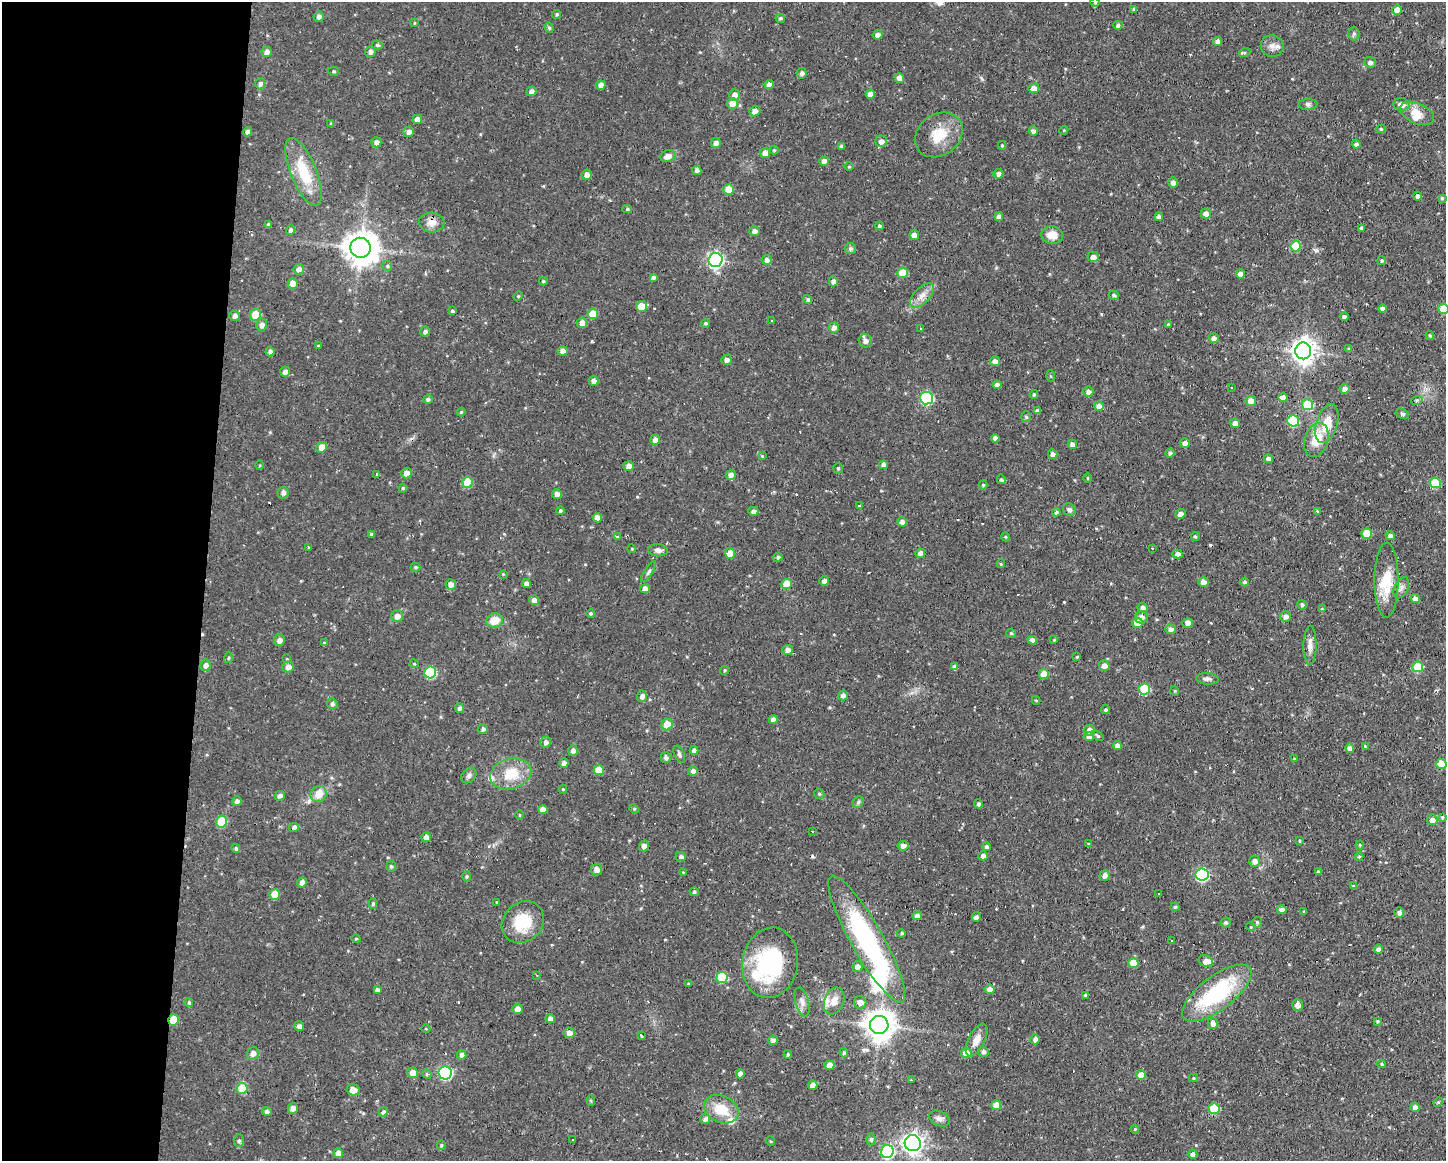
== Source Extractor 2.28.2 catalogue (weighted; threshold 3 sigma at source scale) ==
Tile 4 of 3 x 4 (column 1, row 2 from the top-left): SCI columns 107-1550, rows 2319-3477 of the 4658 x 4636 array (HDU 1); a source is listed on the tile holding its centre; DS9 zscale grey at full resolution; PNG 1448 x 1163 px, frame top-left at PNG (2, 2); each listed source drawn as its Kron ellipse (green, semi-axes under 4 px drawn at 4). Shown black and unused: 14% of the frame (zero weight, under 2 of 3 exposures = <1% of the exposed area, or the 3 px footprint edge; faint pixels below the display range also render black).
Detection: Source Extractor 2.28.2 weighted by HDU 2 'WHT'; one run over the whole footprint, this tile lists its part. Background 0.108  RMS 0.0061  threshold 0.0276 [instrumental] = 3 sigma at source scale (4.5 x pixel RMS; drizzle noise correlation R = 1.50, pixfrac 1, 0.05/0.05 arcsec/px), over >= 5 px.
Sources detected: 410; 1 inside a brighter object's white glare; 13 cosmic-ray / hot-pixel residue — neither listed nor drawn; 10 inside a brighter listed object's ellipse — not listed separately; the other 386 listed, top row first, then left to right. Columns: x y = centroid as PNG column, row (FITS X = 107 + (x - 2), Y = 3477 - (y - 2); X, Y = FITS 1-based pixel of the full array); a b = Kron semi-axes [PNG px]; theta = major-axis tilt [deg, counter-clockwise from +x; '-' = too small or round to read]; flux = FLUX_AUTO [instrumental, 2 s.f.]
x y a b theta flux
1095 2 4 4 - 0.63
1134 9 4 4 - 1.6
1397 10 5 4 - 6.4
557 14 5 4 - 1.1
319 16 5 5 - 2.3
780 18 5 4 - 1.1
414 23 3 3 - 0.58
1118 25 4 4 - 1.3
549 28 5 4 - 0.93
1354 33 7 5 -90 1.3
878 35 5 4 - 2.8
1217 41 4 4 - 2.7
377 45 5 4 - 1
1272 46 11 11 - 3.8
267 52 5 5 - 2.9
370 52 5 5 - 2.3
1244 52 6 3 20 0.62
1370 62 5 5 - 1.8
333 71 5 4 - 0.84
802 73 5 5 - 1.9
899 78 5 4 - 3.8
260 84 6 5 - 1.9
769 84 4 4 - 3.7
601 85 5 4 - 4.1
1034 88 5 5 - 4.1
531 91 5 4 - 2.3
870 94 4 4 - 4
734 95 6 5 - 3.8
733 104 5 5 - 8.8
1401 104 8 6 -8 3.4
1308 105 10 5 3 1.7
755 111 6 5 - 2.9
1417 113 18 10 -23 7.5
417 119 5 5 - 4.1
331 124 4 3 - 0.99
1381 129 4 4 - 0.94
1064 130 4 3 - 0.54
1033 131 4 4 - 2.5
248 132 5 4 - 2
409 132 5 5 - 2.8
939 135 25 20 36 16
881 141 6 6 - 2.7
376 142 5 5 - 2.6
716 143 5 5 - 2.6
1356 144 4 4 - 1.8
1002 145 4 4 - 0.7
841 146 4 4 - 1.2
774 150 4 4 - 0.78
765 153 5 5 - 5.3
668 156 8 6 21 3.6
824 161 5 4 - 3.6
849 167 5 3 - 0.52
697 170 4 4 - 2.1
304 172 36 13 -68 22
998 174 5 4 - 2.3
587 175 5 5 - 3.4
1173 183 5 5 - 2.6
729 189 5 5 - 7.5
1418 196 4 4 - 1.8
1442 198 4 4 - 0.76
627 209 5 4 - 0.93
1206 213 5 5 - 3.3
999 217 4 4 - 3.3
1159 217 4 4 - 2.6
432 222 13 10 -4 5.3
268 225 4 3 - 1.3
879 226 4 3 - 1.3
1361 229 4 3 - 8.8
290 230 5 4 - 1.7
755 231 5 5 - 2.9
914 235 5 5 - 3.9
1052 235 11 8 -7 7
1296 246 5 5 - 16
360 248 10 10 - 1100
850 249 5 5 - 1.5
1093 257 5 5 - 3.2
716 260 7 7 - 160
767 260 5 5 - 2.6
1382 261 4 4 - 1.1
387 266 5 4 - 0.97
299 269 5 5 - 2.7
902 273 5 5 - 11
1240 274 4 4 - 3.7
653 277 4 4 - 1.5
543 281 4 4 - 0.82
833 281 5 4 - 2.3
293 284 5 5 - 6.6
922 295 15 8 45 4.8
1114 295 5 4 - 1.2
518 296 5 4 - 0.8
808 300 5 4 - 1.1
641 306 5 5 - 7.8
1382 309 4 4 - 2.2
1443 309 5 5 - 12
452 311 4 4 - 1
593 314 5 5 - 11
255 315 6 5 - 13
235 316 5 5 - 2.5
1344 317 4 4 - 1.7
772 321 3 3 - 0.49
582 323 5 5 - 4.3
705 323 4 4 - 0.93
262 325 6 5 - 2.8
1168 325 4 3 - 0.9
834 328 5 5 - 3
921 328 3 2 - 0.91
425 332 5 5 - 2
1430 335 4 4 - 0.81
1214 338 5 5 - 2.7
865 341 7 6 - 3
318 346 3 3 - 0.54
1349 349 4 4 - 1.1
563 351 5 4 - 3.1
1303 351 8 8 - 540
270 352 5 4 - 1.9
726 360 5 5 - 2.6
995 361 5 5 - 3.2
285 372 5 4 - 2.9
1050 376 5 4 - 0.7
594 381 5 4 - 2.9
997 385 4 4 - 2.8
1231 387 2 2 - 0.69
1345 389 5 5 - 2.3
1088 392 5 5 - 2.3
1034 394 4 3 - 0.83
927 398 6 6 - 61
1283 398 4 4 - 4
428 399 5 4 - 1.3
1417 400 6 3 18 0.86
1251 401 5 5 - 4.9
1308 405 5 5 - 25
1099 406 5 4 - 3.7
1037 411 4 4 - 2.5
461 412 4 3 - 0.67
1402 414 7 4 -27 1.4
1026 417 5 4 - 1.1
1293 421 6 5 - 28
1235 423 5 4 - 3.3
1327 424 20 10 73 13
995 438 4 4 - 2.4
655 440 5 5 - 3.4
1316 440 17 11 71 13
1185 443 5 5 - 2.6
1072 444 4 4 - 3.1
322 447 5 5 - 5.1
1170 453 5 4 - 1.3
1053 454 5 4 - 2.6
762 456 4 4 - 0.54
1268 458 4 4 - 2.5
260 465 4 3 - 0.54
884 465 4 4 - 3
629 466 5 4 - 3.5
838 468 5 4 - 0.98
406 473 5 5 - 3.6
377 475 4 3 - 1.5
731 475 5 5 - 3.5
1088 478 5 3 - 0.59
1001 479 5 4 - 0.99
467 482 5 5 - 14
1435 483 5 5 - 22
983 485 4 4 - 0.81
403 488 4 4 - 0.86
283 493 6 5 - 2.2
557 494 5 5 - 2.7
859 505 3 3 - 1.4
1069 510 7 6 - 1.8
560 511 4 4 - 1.1
753 511 5 4 - 2.4
1317 511 4 3 - 0.49
1056 512 4 4 - 1.5
1180 514 5 4 - 2.5
597 518 5 4 - 3.1
902 522 5 4 - 2.4
372 534 4 4 - 1
1367 534 5 5 - 13
617 536 3 3 - 3
1390 536 5 4 - 2.7
1006 537 4 3 - 0.59
1195 537 4 4 - 1
308 547 3 3 - 1.1
1152 548 2 2 - 0.72
632 549 4 3 - 0.61
658 550 10 6 -3 2.5
730 553 6 5 - 7
920 553 5 5 - 3
1177 554 5 4 - 2.8
778 557 5 4 - 1.7
1001 564 4 4 - 0.71
415 567 5 4 - 0.94
648 572 12 4 57 1.5
503 574 4 3 - 0.53
1386 580 37 12 90 17
824 581 5 4 - 2.6
1203 582 5 4 - 3.2
1245 582 4 4 - 1.3
451 584 5 5 - 3.4
526 584 4 4 - 2.6
787 584 5 5 - 8.8
1401 588 11 7 64 2.5
645 589 5 4 - 3.3
1415 599 5 4 - 2.4
534 600 5 4 - 2.9
1302 605 5 4 - 1.5
1143 608 5 4 - 2.5
1322 609 4 3 - 0.59
591 613 4 4 - 1
397 616 6 6 - 3.7
1141 617 6 6 - 3.3
1286 617 5 5 - 2.8
494 620 8 7 - 8.8
1137 623 5 5 - 5.7
1187 623 5 5 - 3.2
1171 629 5 5 - 2.6
1011 633 5 4 - 0.8
279 640 6 5 - 3
1032 640 5 4 - 2.4
1054 640 4 4 - 0.57
324 643 4 4 - 0.87
1310 645 19 6 89 4.1
788 650 5 5 - 2.8
1077 657 4 3 - 0.59
228 658 5 4 - 0.83
287 659 4 4 - 0.53
414 664 4 4 - 0.67
206 665 6 5 - 2.6
1104 666 5 5 - 3
288 667 5 5 - 3.9
955 667 4 4 - 2.8
1418 667 5 5 - 19
725 670 4 4 - 1
430 672 6 6 - 37
1044 674 5 5 - 8.1
1207 679 11 6 -4 1.9
1144 689 6 5 - 26
1175 691 5 3 - 0.57
843 695 5 5 - 2.4
642 696 5 5 - 2.6
1036 700 4 3 - 0.47
332 704 5 5 - 1.7
460 708 5 4 - 1.9
1106 710 4 4 - 1
773 719 4 4 - 2.7
667 725 6 5 - 11
483 729 5 4 - 1.6
1089 730 5 5 - 3.9
1098 736 6 4 -39 0.95
1089 737 5 4 - 2.6
545 742 6 5 - 2.1
1117 745 4 4 - 2.6
1365 746 4 3 - 0.53
1350 748 5 4 - 3.3
573 750 5 5 - 2.5
694 750 4 4 - 2.3
679 754 9 5 -66 1.6
666 758 5 5 - 1.7
1294 759 4 4 - 0.54
564 763 4 4 - 2.8
1441 764 5 5 - 11
599 770 5 5 - 10
693 771 5 4 - 2.9
511 774 21 15 16 17
469 775 9 6 46 1.9
563 789 4 4 - 0.54
319 794 8 7 - 7.7
819 794 5 4 - 0.9
280 796 5 4 - 1.8
237 801 5 4 - 2
858 802 6 5 - 1.1
978 804 4 4 - 1.4
634 809 5 4 - 0.83
543 810 5 4 - 4
519 815 5 3 - 0.5
1442 817 3 3 - 0.78
1432 820 5 5 - 3.1
221 822 6 5 - 22
294 827 5 4 - 2.5
813 831 3 2 - 0.69
426 837 5 4 - 3.4
1300 841 4 3 - 0.61
1089 844 4 3 - 0.7
1360 845 4 4 - 0.66
644 846 5 5 - 2.7
903 846 5 4 - 2.7
986 847 4 4 - 1.7
236 849 4 4 - 1.3
983 856 4 4 - 2.5
681 857 5 4 - 1.7
1359 857 4 4 - 1
1255 861 5 5 - 2.7
391 866 5 4 - 1.1
596 869 6 5 - 3.6
683 872 4 3 - 0.48
1318 872 4 3 - 1.2
1105 875 5 5 - 2.6
1202 875 6 6 - 72
467 876 5 4 - 0.86
302 882 5 5 - 3.8
1353 886 4 3 - 0.74
694 892 5 4 - 1.3
275 894 5 5 - 8.7
1158 894 3 2 - 0.77
497 902 3 2 - 0.56
373 904 5 4 - 1.1
1175 907 4 4 - 0.91
1282 910 5 4 - 2.3
1304 911 3 3 - 0.6
1399 912 5 4 - 1.9
917 916 5 4 - 2.7
976 917 5 4 - 1.7
523 922 22 19 44 21
1226 922 5 4 - 1.2
1257 922 5 4 - 1.1
1251 927 4 3 - 0.58
901 933 4 3 - 0.95
356 939 4 3 - 0.51
867 939 72 16 -61 110
1172 940 3 2 - 0.83
1378 949 4 4 - 3.3
1206 961 7 5 -26 4
770 963 35 27 80 57
1133 963 5 5 - 9.4
857 967 5 5 - 2.7
537 975 3 2 - 0.47
722 977 5 5 - 24
688 984 3 3 - 0.51
989 989 5 4 - 3.2
377 990 4 3 - 1.5
1217 993 41 17 37 56
1085 995 3 3 - 1.2
834 1001 14 9 68 5.6
802 1002 15 6 -74 3.2
860 1002 6 6 - 3.6
189 1003 4 4 - 1.3
1297 1005 5 5 - 3
517 1009 5 5 - 3.1
550 1019 4 4 - 2.6
173 1020 5 5 - 14
1378 1021 3 3 - 0.92
1213 1023 6 5 - 2.8
879 1025 9 9 - 890
299 1026 5 4 - 2.2
426 1029 4 3 - 0.48
569 1033 5 5 - 3
642 1035 3 3 - 12
1035 1039 5 4 - 2.5
773 1040 5 4 - 2.4
976 1040 18 8 63 5.9
983 1052 5 5 - 1.8
253 1053 6 6 - 3.1
844 1053 4 3 - 1.2
966 1053 5 5 - 9
462 1055 5 4 - 2.5
788 1055 4 3 - 0.92
1382 1064 4 3 - 0.92
830 1065 5 5 - 4.8
413 1073 5 5 - 5.9
445 1073 6 6 - 74
427 1074 5 4 - 0.87
740 1074 4 4 - 3
1141 1075 5 4 - 6.4
1194 1078 4 4 - 0.77
911 1080 3 3 - 0.47
813 1085 5 4 - 3.3
242 1088 6 5 - 19
353 1090 6 5 - 5.5
591 1101 5 4 - 0.8
1438 1102 5 4 - 0.6
996 1105 5 5 - 7.9
1415 1107 4 4 - 3.2
293 1108 5 5 - 3
1214 1108 5 5 - 15
721 1109 18 13 -26 14
267 1112 4 4 - 1.8
383 1112 5 4 - 1.2
705 1119 5 5 - 2.3
940 1119 11 7 -25 2.4
1135 1129 4 4 - 0.63
871 1139 6 4 90 1.2
572 1140 2 2 - 0.66
239 1141 6 5 - 1.4
770 1141 5 3 - 0.59
913 1143 8 8 - 340
441 1145 5 4 - 0.78
887 1152 6 6 - 66
338 1153 5 4 - 3.7
1193 1154 4 4 - 2.4
Overlapping masked pixels (flux is a lower limit): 2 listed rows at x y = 173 1020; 242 1088
Isophote crosses this tile's border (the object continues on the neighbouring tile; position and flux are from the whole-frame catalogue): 4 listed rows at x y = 1095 2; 1443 309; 1441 764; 913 1143